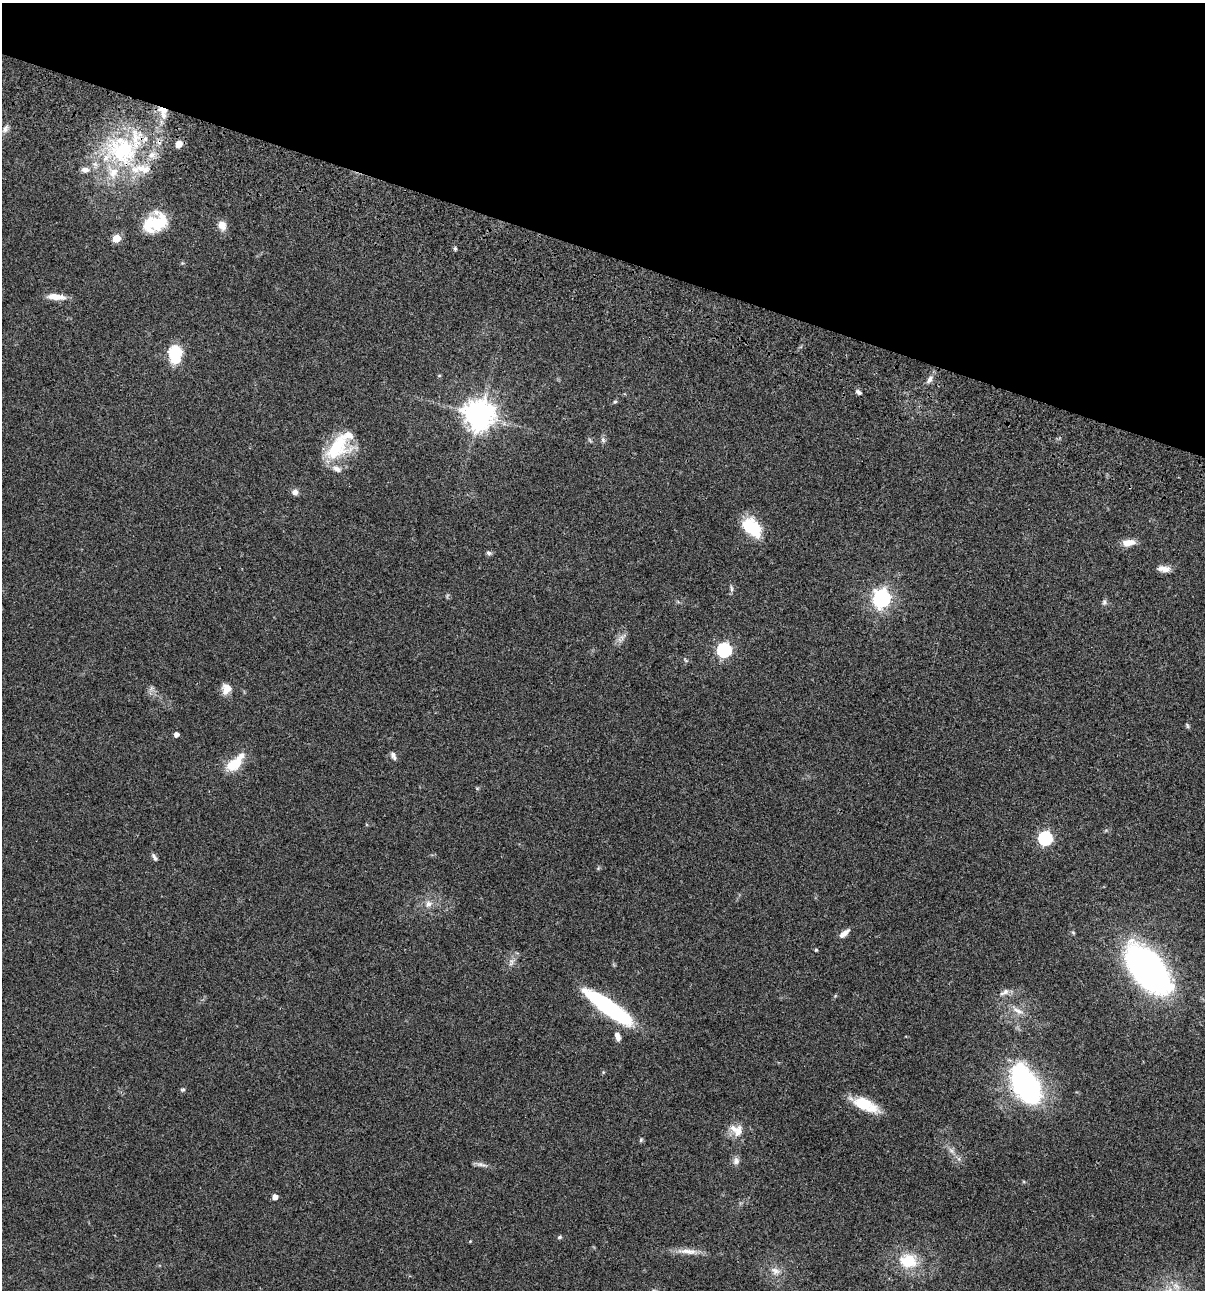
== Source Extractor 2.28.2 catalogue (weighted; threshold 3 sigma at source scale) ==
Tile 2 of 4 x 4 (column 2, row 1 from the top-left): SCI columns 1438-2640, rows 3986-5273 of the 5405 x 5390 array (HDU 1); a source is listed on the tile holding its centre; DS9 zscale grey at full resolution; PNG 1207 x 1292 px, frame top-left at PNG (2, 3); no overlay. Shown black and unused: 20% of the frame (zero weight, under 3 of 4 exposures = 9% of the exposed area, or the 3 px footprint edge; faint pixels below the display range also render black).
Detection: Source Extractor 2.28.2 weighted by HDU 2 'WHT'; one run over the whole footprint, this tile lists its part. Background 0.0462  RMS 0.0055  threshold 0.0249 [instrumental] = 3 sigma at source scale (4.5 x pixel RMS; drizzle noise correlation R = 1.50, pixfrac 1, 0.05/0.05 arcsec/px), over >= 5 px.
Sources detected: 72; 1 inside a brighter object's white glare — not listed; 11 inside a brighter listed object's ellipse — not listed separately; the other 60 listed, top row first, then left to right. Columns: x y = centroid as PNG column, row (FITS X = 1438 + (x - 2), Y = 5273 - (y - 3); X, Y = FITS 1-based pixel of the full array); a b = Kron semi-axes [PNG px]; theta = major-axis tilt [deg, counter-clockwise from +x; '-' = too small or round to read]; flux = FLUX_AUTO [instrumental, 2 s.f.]
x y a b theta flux
164 115 12 9 -74 3.9
5 129 11 7 56 2.3
178 144 6 5 - 5.6
122 150 43 36 -55 57
85 170 10 7 -3 2.7
159 222 29 19 48 18
222 225 12 9 -67 4.4
116 238 5 5 - 14
455 249 5 4 - 0.92
56 297 21 7 -5 6.6
175 352 6 6 - 51
439 376 5 3 - 0.49
930 379 11 6 58 2.3
859 392 8 5 -31 1.4
615 402 6 4 43 0.79
479 415 10 10 - 670
603 440 6 6 - 1.2
337 447 35 24 47 26
295 492 7 7 - 2.6
752 527 26 16 -44 18
1129 542 16 8 6 5.3
489 553 7 5 -24 1.3
1164 569 17 8 -6 3.7
731 588 10 4 -85 1.2
882 598 7 7 - 220
1104 602 7 6 - 1.2
724 650 6 6 - 94
686 660 9 3 -40 0.64
226 689 13 11 87 4.9
1187 725 8 4 -65 0.79
176 734 4 4 - 2.6
393 755 10 5 -65 1.9
234 764 20 12 38 13
477 788 5 3 - 0.51
1045 838 6 6 - 90
154 857 11 5 -55 1.4
429 904 10 9 - 3.4
844 933 14 6 38 3.4
1073 933 6 4 -45 0.67
816 950 4 3 - 0.78
511 962 12 7 73 2.5
1148 969 35 19 -50 280
1005 992 15 7 28 2.7
609 1007 52 13 -35 63
1018 1011 18 7 -26 4.2
617 1036 10 6 -69 3
603 1072 5 4 - 0.55
1026 1085 35 18 -65 130
183 1090 7 4 6 0.81
865 1104 27 12 -24 17
738 1131 20 9 73 4.8
641 1140 6 5 - 0.74
951 1151 8 5 -45 1.7
736 1161 10 8 82 2.4
481 1164 16 5 -10 2.1
275 1197 5 5 - 3.6
559 1237 6 4 27 0.79
688 1251 30 7 -5 5.8
908 1261 24 19 -8 17
775 1271 14 9 -29 4
Overlapping masked pixels (flux is a lower limit): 2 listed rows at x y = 122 150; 1026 1085